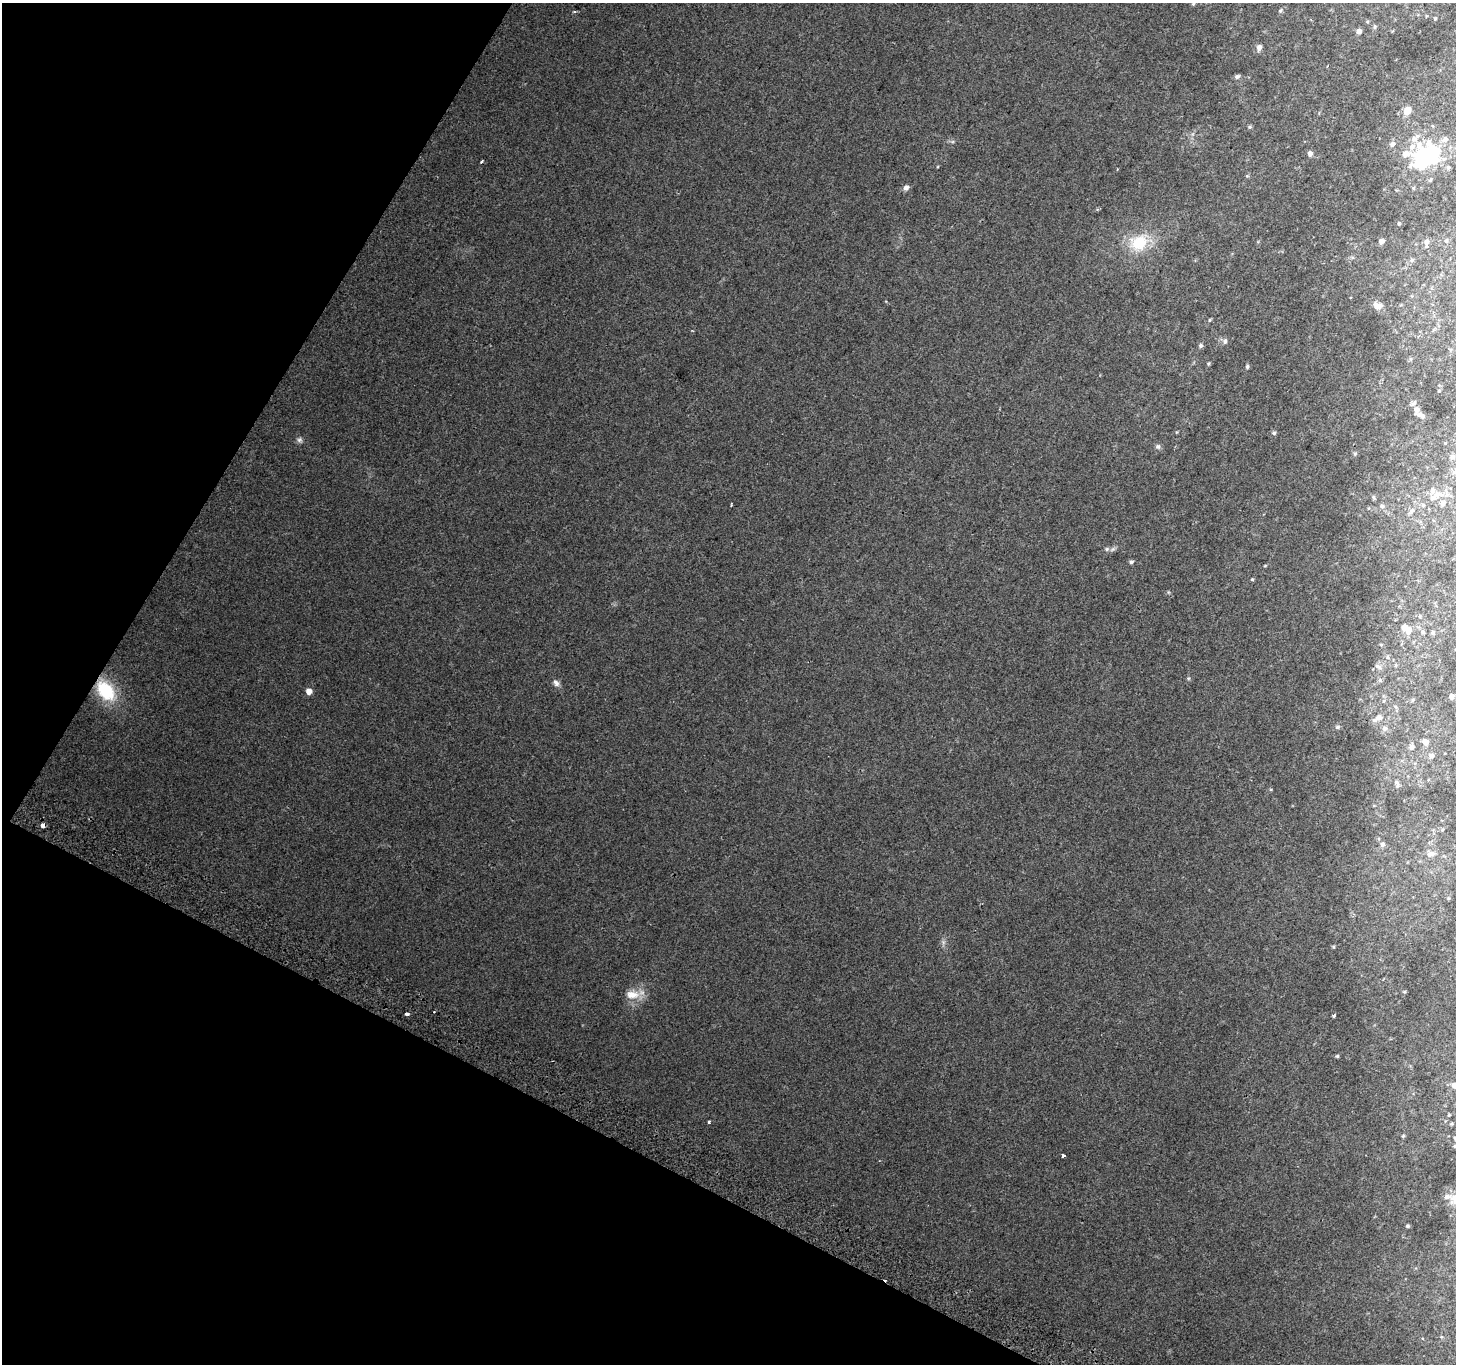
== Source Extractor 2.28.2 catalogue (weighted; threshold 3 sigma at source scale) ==
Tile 9 of 4 x 4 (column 1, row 3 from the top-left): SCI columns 31-1484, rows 1662-3023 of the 5868 x 5981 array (HDU 1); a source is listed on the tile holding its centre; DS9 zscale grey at full resolution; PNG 1458 x 1366 px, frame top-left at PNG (2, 3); no overlay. Shown black and unused: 25% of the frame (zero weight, under 2 of 3 exposures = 2% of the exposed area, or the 3 px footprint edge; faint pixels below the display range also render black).
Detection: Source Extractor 2.28.2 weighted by HDU 2 'WHT'; one run over the whole footprint, this tile lists its part. Background 0.0659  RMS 0.011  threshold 0.0492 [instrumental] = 3 sigma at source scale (4.5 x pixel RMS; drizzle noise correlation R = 1.50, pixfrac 1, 0.0396/0.0396 arcsec/px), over >= 5 px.
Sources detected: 102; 2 inside a brighter object's white glare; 1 cosmic-ray / hot-pixel residue — not listed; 6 inside a brighter listed object's ellipse — not listed separately; the other 93 listed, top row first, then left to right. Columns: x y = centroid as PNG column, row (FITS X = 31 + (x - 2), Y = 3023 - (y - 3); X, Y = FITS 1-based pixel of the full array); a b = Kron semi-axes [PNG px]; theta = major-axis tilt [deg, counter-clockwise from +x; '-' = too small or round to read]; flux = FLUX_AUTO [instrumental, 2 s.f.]
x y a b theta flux
1193 4 5 4 - 1.3
1280 10 6 5 - 1.7
1426 16 5 3 - 0.85
1435 18 5 4 - 1.3
1375 27 6 4 63 1.7
1359 31 4 4 - 6.3
1259 47 7 5 68 5
1327 66 3 2 - 0.9
1237 76 7 5 18 2.5
1407 111 8 7 - 12
1250 127 6 5 - 1.4
1445 139 10 8 43 4.8
1431 152 14 10 -50 110
1310 153 5 4 - 5.7
1406 154 47 24 0 39
481 162 4 3 - 3
1448 168 6 5 - 2.1
1430 180 5 4 - 1.4
906 188 6 5 - 4.6
1413 188 6 4 89 1.2
1399 223 5 4 - 1.1
1446 240 6 5 - 2.1
1381 241 6 5 - 5
1426 242 9 5 84 5.3
1139 243 26 22 24 39
1412 260 7 5 22 2.4
1378 306 12 8 -16 8.2
1210 320 5 4 - 1.2
1225 341 7 5 73 2.9
1201 346 6 5 - 2.3
1208 364 4 4 - 1.4
1247 366 5 4 - 1.9
1439 391 5 4 - 1.3
1414 403 9 5 52 2.7
1417 410 6 5 - 5.6
1421 416 11 5 -21 5.2
1274 433 6 5 - 1.9
299 440 7 7 - 3
1445 443 5 4 - 0.91
1158 446 7 7 - 2.7
1355 454 5 5 - 1.4
1452 456 9 8 - 5.1
1437 495 18 8 6 13
1373 497 6 4 -62 1.8
1443 503 9 7 57 6.8
1423 505 6 5 - 2.3
1382 506 7 6 - 2.9
1412 511 10 7 42 5.2
1107 549 7 5 22 2.4
1131 562 5 5 - 2.3
1265 566 4 3 - 0.87
1252 579 4 4 - 1.2
1420 616 6 4 89 1.3
1405 628 6 6 - 10
1423 632 7 6 - 2.8
1433 632 7 6 - 2.2
1381 645 5 3 - 1
1387 657 6 4 -90 1.6
1378 666 10 6 -31 3.2
556 683 11 7 -54 4.2
106 691 23 15 -51 54
309 691 5 5 - 8.4
1452 696 6 6 - 6.5
1413 700 6 5 - 1.7
1378 718 15 7 31 7.1
1337 727 5 5 - 1.8
1385 729 8 7 - 3.9
1425 742 6 6 - 8.3
1411 746 8 7 - 4.2
1431 756 7 7 - 4.6
1397 783 12 5 -74 3.8
43 825 4 4 - 8.2
1442 830 5 5 - 1.6
1382 844 7 6 - 3
1431 854 12 8 13 7.1
1448 898 6 4 89 1.3
943 942 7 4 -72 2.4
1333 947 4 4 - 1.1
1404 992 4 4 - 1.1
632 994 20 12 -2 16
434 1012 2 2 - 0.95
407 1014 4 3 - 8.8
1333 1016 3 3 - 2.3
1337 1056 4 4 - 1.5
1454 1085 7 6 - 5
1449 1115 4 3 - 0.92
709 1122 3 3 - 2.9
1451 1124 5 4 - 1.2
1403 1136 5 4 - 1.2
1454 1146 5 4 - 1.5
1063 1155 3 3 - 4.1
1447 1197 10 7 9 4.1
1407 1226 4 3 - 1.5
Overlapping masked pixels (flux is a lower limit): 2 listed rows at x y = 106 691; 43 825
Isophote crosses this tile's border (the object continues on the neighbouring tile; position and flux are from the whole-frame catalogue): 3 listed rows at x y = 1193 4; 1454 1085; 1454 1146
Unlisted compact peaks at least as high as the median listed source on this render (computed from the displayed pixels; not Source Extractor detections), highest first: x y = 1271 789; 1189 678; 1247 176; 952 142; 1177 432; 1168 592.